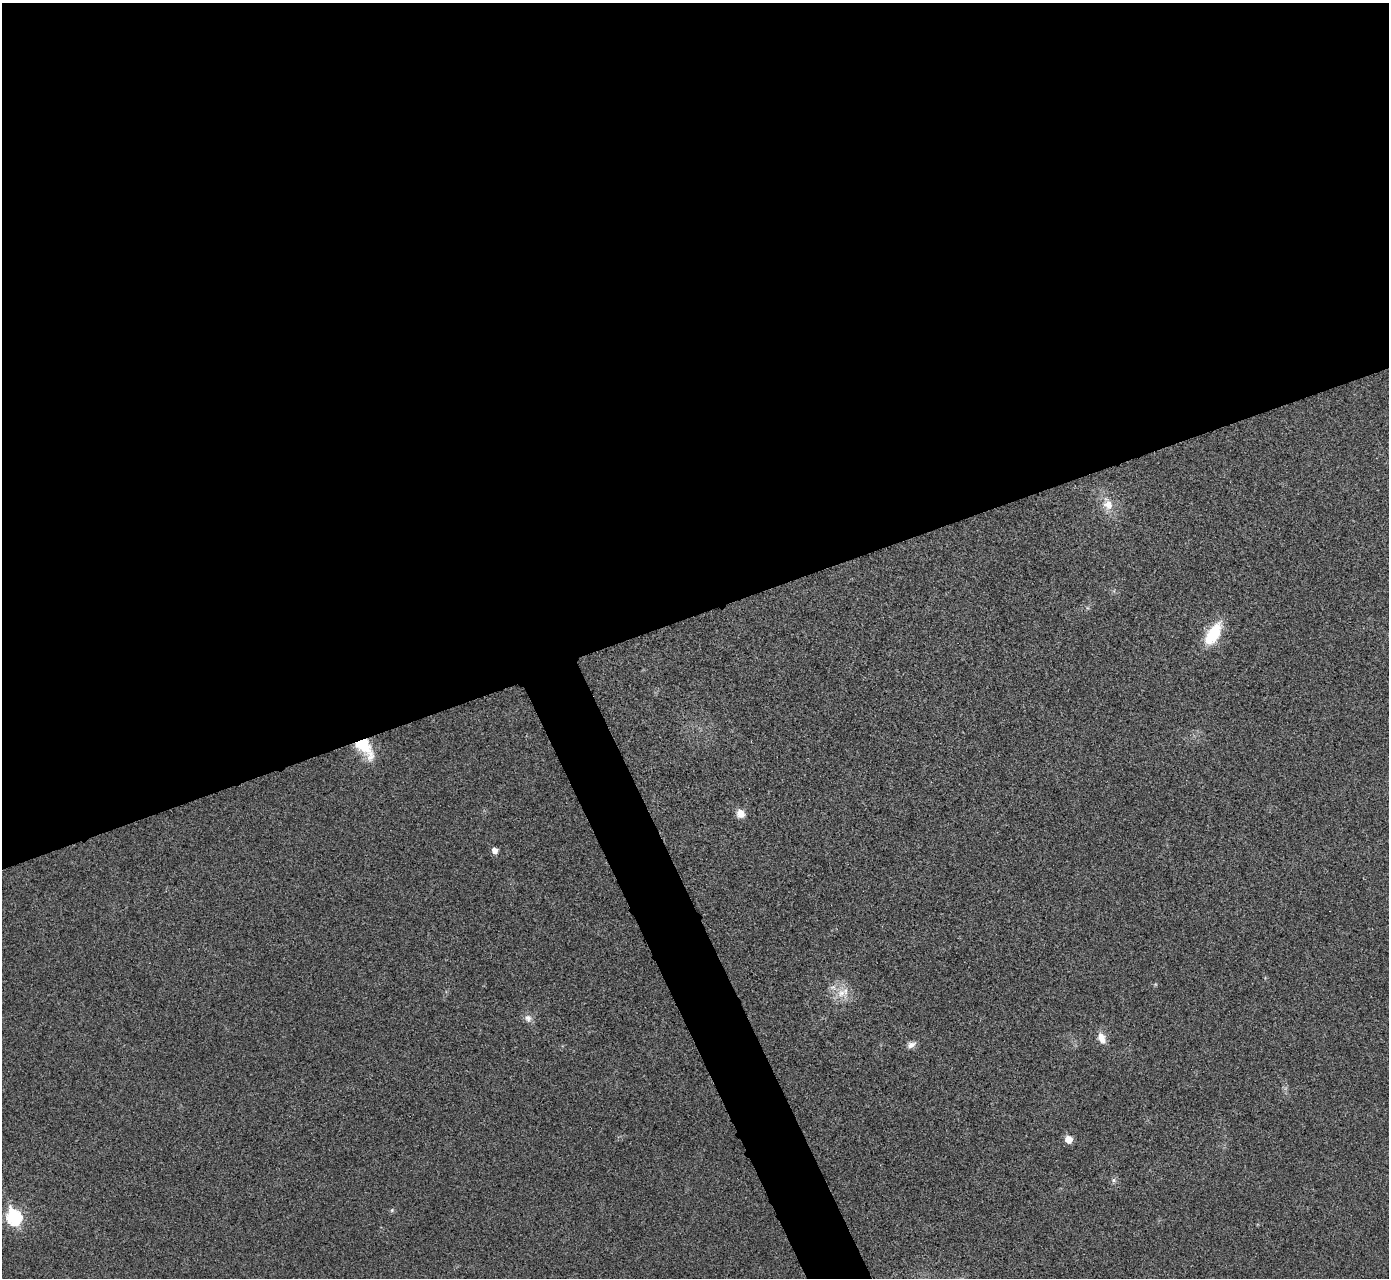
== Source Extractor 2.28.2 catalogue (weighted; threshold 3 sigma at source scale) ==
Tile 2 of 4 x 4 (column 2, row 1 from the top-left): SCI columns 1392-2778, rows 3985-5260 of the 5559 x 5548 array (HDU 1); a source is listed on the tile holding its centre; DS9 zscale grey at full resolution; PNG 1391 x 1280 px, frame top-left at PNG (2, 3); no overlay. Shown black and unused: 50% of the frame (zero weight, under 3 of 4 exposures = <1% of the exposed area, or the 3 px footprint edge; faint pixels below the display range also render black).
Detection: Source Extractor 2.28.2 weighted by HDU 2 'WHT'; one run over the whole footprint, this tile lists its part. Background 0.0293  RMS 0.0061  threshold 0.0273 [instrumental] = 3 sigma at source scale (4.5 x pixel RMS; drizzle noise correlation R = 1.50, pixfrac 1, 0.05/0.05 arcsec/px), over >= 5 px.
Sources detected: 13; all 13 listed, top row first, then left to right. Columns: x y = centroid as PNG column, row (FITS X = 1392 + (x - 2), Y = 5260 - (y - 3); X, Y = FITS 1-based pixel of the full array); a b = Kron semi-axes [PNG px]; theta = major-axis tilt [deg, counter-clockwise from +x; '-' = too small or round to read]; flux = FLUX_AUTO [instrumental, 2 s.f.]
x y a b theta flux
1108 504 20 13 -71 9.8
1213 634 28 13 58 23
365 748 28 15 -52 21
741 813 10 9 - 5.6
494 851 6 5 - 3.9
841 993 19 15 -39 10
528 1018 11 9 -44 3.5
1102 1038 13 8 -67 6.4
911 1045 12 7 29 3.3
1068 1139 6 5 - 9.5
1114 1180 7 6 - 1.6
392 1210 6 4 47 0.86
14 1217 8 7 - 110
Overlapping masked pixels (flux is a lower limit): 1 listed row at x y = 365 748